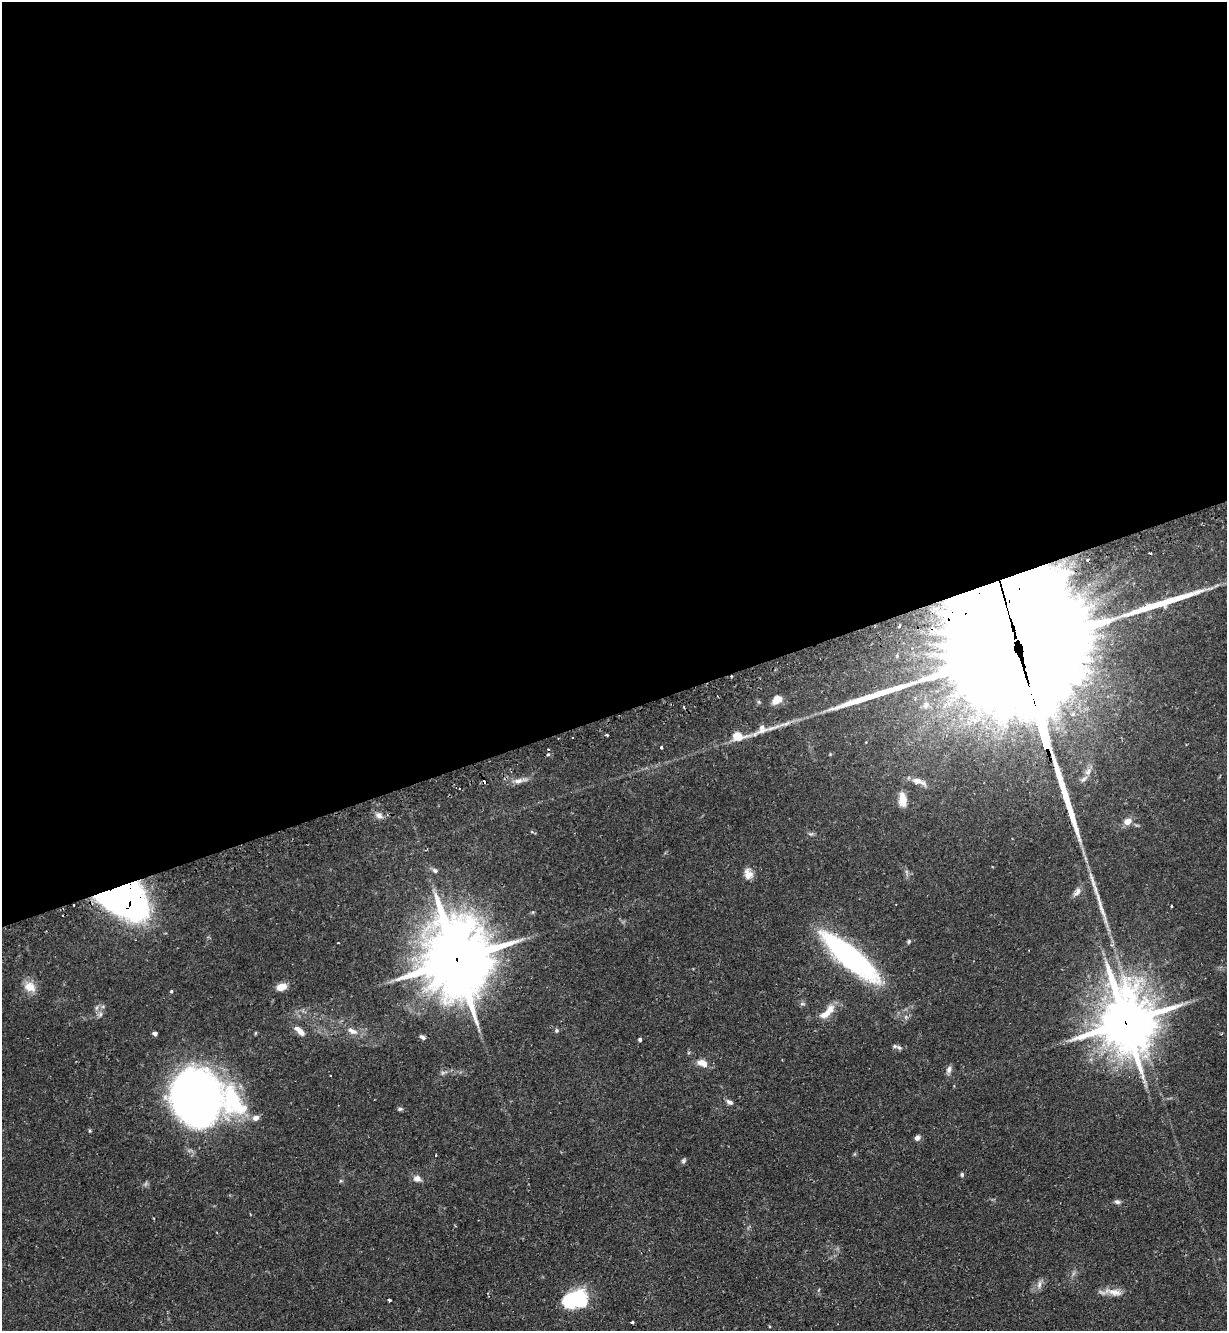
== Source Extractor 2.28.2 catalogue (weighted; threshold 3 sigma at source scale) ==
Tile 2 of 4 x 4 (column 2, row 1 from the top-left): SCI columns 1395-2619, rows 4023-5351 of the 5366 x 5390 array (HDU 1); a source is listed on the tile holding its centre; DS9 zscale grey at full resolution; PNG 1229 x 1333 px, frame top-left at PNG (2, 2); no overlay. Shown black and unused: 54% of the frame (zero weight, under 2 of 3 exposures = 4% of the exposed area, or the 3 px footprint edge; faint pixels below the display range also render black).
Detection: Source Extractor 2.28.2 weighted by HDU 2 'WHT'; one run over the whole footprint, this tile lists its part. Background 0.0647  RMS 0.0051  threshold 0.023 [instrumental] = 3 sigma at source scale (4.5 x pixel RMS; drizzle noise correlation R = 1.50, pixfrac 1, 0.05/0.05 arcsec/px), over >= 5 px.
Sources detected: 64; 2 inside a brighter object's white glare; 4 cosmic-ray / hot-pixel residue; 2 long thin detections or spike segments (spike, bleed or trail) — not listed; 1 inside a brighter listed object's ellipse — not listed separately; the other 55 listed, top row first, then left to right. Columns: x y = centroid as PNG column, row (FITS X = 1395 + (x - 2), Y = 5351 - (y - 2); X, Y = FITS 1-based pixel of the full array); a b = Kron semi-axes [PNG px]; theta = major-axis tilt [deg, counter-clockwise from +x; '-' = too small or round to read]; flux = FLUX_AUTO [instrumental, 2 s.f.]
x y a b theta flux
1150 553 5 3 - 0.71
899 626 5 3 - 0.77
1022 660 125 32 -74 63000
777 700 11 8 36 4.7
926 705 11 7 58 2.4
974 720 17 9 -47 7.9
762 729 17 12 45 4.4
607 735 3 2 - 0.53
738 736 7 5 -1 18
573 737 3 2 - 0.48
661 747 3 3 - 0.85
548 754 5 3 - 0.64
518 781 13 7 10 2.9
918 781 20 7 -19 4
902 799 16 8 -88 5.3
379 815 9 7 -26 2.4
1127 822 8 6 23 4.5
435 870 8 6 -19 1.3
748 874 13 10 -73 3.7
1077 892 14 7 55 2.4
117 899 51 32 -14 170
1171 906 3 3 - 0.9
909 941 6 4 83 0.64
851 957 60 16 -40 110
457 960 26 18 -78 5000
30 987 15 12 -32 5.8
281 987 9 6 17 6.8
171 991 3 3 - 0.62
827 1012 27 9 44 6.8
100 1014 6 6 - 1.2
1125 1021 20 16 -77 2900
557 1030 6 6 - 0.85
299 1031 15 6 -43 3.8
352 1031 14 7 -27 3.5
155 1033 4 4 - 1.7
422 1037 7 5 -41 1.3
640 1039 3 3 - 1.1
895 1046 8 5 -9 1.3
702 1063 14 8 -26 4.2
949 1069 10 7 68 1.8
195 1096 44 38 -74 370
729 1102 10 6 -29 1.5
400 1109 7 5 1 0.87
256 1118 8 6 16 2.7
917 1138 6 5 - 1.9
436 1155 4 2 - 0.3
683 1161 6 6 - 0.95
962 1174 6 4 -90 0.72
417 1178 10 8 -7 2.5
1117 1202 8 6 -10 1.2
1039 1285 10 6 79 2.1
1114 1292 25 8 -12 5.1
579 1298 19 14 -85 26
389 1300 3 3 - 0.99
632 1322 3 3 - 0.61
Overlapping masked pixels (flux is a lower limit): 4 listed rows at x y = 1022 660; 117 899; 457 960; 1125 1021